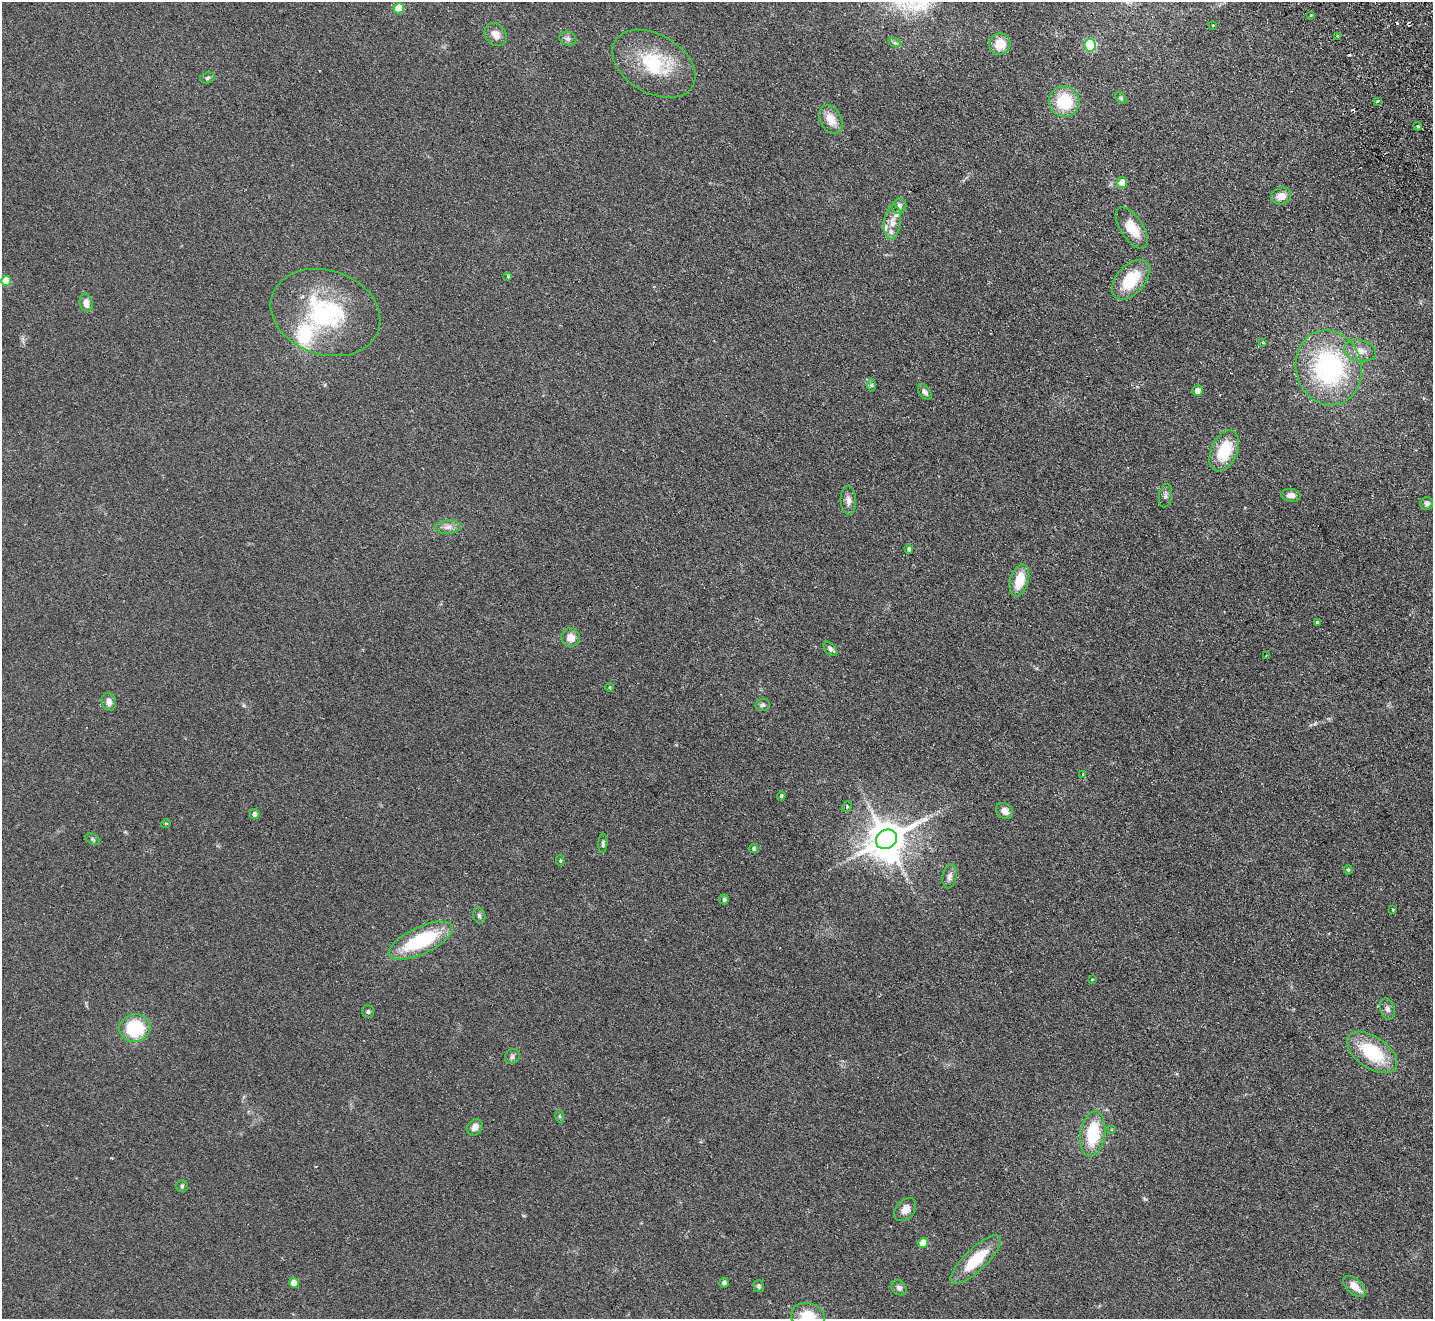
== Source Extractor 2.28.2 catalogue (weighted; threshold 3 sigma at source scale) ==
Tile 10 of 4 x 4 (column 2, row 3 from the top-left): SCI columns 1484-2914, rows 1638-2954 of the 5830 x 5776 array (HDU 1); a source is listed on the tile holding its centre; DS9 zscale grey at full resolution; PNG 1435 x 1321 px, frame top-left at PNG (2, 2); each listed source drawn as its Kron ellipse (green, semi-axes under 4 px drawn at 4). Shown black and unused: <1% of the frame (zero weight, under 2 of 3 exposures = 3% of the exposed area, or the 3 px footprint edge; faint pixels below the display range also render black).
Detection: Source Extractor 2.28.2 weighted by HDU 2 'WHT'; one run over the whole footprint, this tile lists its part. Background 0.0999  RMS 0.0098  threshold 0.044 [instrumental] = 3 sigma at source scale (4.5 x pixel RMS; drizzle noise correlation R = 1.50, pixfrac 1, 0.05/0.05 arcsec/px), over >= 5 px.
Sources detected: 94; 1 inside a brighter object's white glare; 4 cosmic-ray / hot-pixel residue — neither listed nor drawn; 5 inside a brighter listed object's ellipse — not listed separately; the other 84 listed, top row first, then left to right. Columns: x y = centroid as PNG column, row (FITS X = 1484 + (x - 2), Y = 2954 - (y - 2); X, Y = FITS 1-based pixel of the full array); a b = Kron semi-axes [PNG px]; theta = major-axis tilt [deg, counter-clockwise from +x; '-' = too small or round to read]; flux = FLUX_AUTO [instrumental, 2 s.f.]
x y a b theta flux
399 8 5 5 - 20
1311 15 3 3 - 1.4
1213 25 3 3 - 2.5
496 34 12 10 -50 7.7
1337 36 3 3 - 1
568 39 9 7 -22 2.9
895 43 6 4 -19 1.6
1000 44 11 10 - 15
1090 45 7 5 -82 94
654 64 45 29 -30 61
207 78 7 5 18 2
1121 98 7 4 -45 1.5
1064 101 15 15 - 39
1377 101 3 3 - 2.6
831 119 15 10 -63 13
1418 126 4 3 - 1.5
1122 183 5 5 - 8.5
1281 196 10 8 18 9.1
899 206 8 7 - 3.6
892 222 17 8 84 8.6
1132 228 23 11 -57 20
508 276 3 3 - 1.5
1131 280 24 14 48 35
6 281 5 5 - 22
86 303 9 6 -78 7.6
325 312 56 42 -18 110
1263 342 3 3 - 1.3
1360 351 16 10 -11 9.3
1329 368 38 33 -76 140
872 385 6 4 90 1.5
1197 391 5 5 - 8.8
925 392 9 5 -55 3.1
1224 451 21 13 66 37
1291 495 10 6 -6 4.7
1165 496 12 6 81 2.9
848 500 14 8 -88 5.3
1427 504 6 6 - 3.3
448 527 13 7 5 5.2
909 549 5 4 - 2.1
1019 580 16 9 74 21
1317 622 3 3 - 1
571 638 9 9 - 9
830 649 8 5 -46 2.4
1266 655 3 2 - 0.8
610 687 4 3 - 0.8
109 702 9 7 -78 4.9
763 705 7 6 - 2.2
1083 774 4 4 - 0.96
781 796 4 4 - 1.5
847 806 5 4 - 2
1005 811 9 7 -42 6.8
255 814 5 5 - 3.5
166 823 5 3 - 0.75
93 839 8 5 -28 1.8
886 839 11 9 31 2600
603 843 10 4 87 1.8
754 849 4 4 - 1.8
560 861 5 4 - 1.2
1348 870 5 4 - 1.1
950 876 12 7 80 4.4
724 899 5 4 - 2.2
1393 910 3 2 - 1.1
479 916 8 6 -72 2.2
421 941 35 13 25 69
1092 980 3 2 - 0.93
1387 1009 11 7 -72 3.9
368 1012 6 6 - 1.9
135 1028 16 13 12 65
1372 1052 28 15 -35 51
512 1056 8 7 - 2.9
559 1116 6 4 -71 1.2
475 1127 9 7 54 5.3
1111 1129 4 2 - 0.94
1093 1134 23 12 82 41
182 1186 5 5 - 1.6
905 1210 13 9 50 8.8
923 1243 5 5 - 15
976 1260 33 11 43 36
294 1283 5 5 - 14
724 1283 5 4 - 3.2
758 1286 6 5 - 2.3
1354 1286 13 7 -43 11
899 1288 8 6 -43 3.3
808 1317 17 13 -15 25
Isophote crosses this tile's border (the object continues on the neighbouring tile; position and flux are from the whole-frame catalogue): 1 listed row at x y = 808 1317